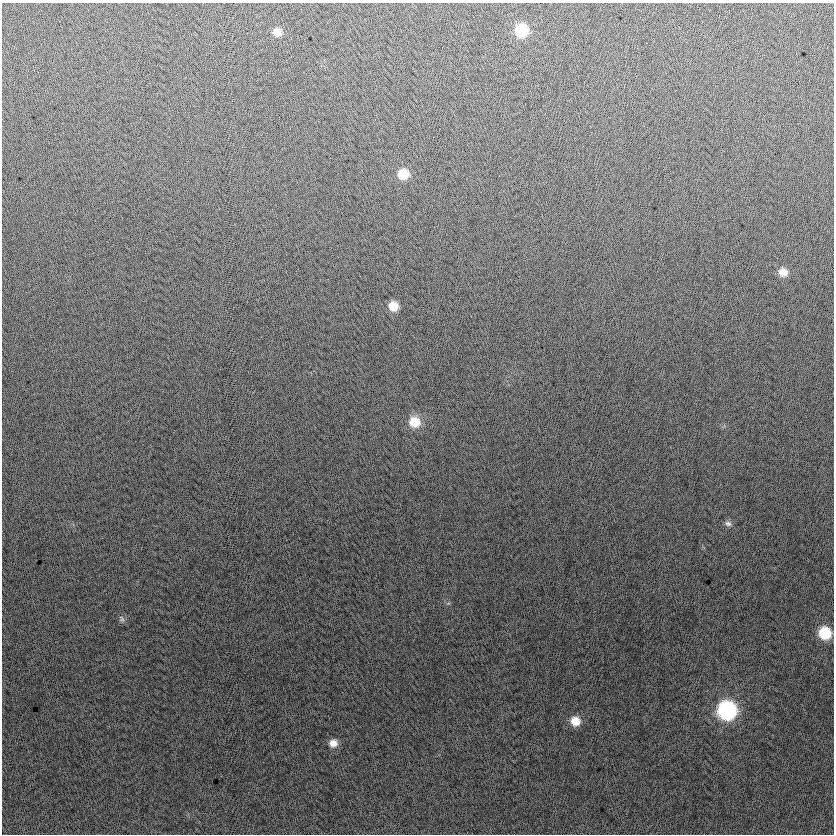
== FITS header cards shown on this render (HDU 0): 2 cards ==
NAXIS1  =                  832
NAXIS2  =                  832

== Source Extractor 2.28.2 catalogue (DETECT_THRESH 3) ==
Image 832 x 832 px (HDU 0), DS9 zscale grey, 1 PNG px = 1 image px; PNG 836 x 836 px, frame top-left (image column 1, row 832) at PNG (2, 3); no overlay
Background 2.09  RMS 13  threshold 38.4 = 3 sigma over >= 5 px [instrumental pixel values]
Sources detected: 12; all 12 listed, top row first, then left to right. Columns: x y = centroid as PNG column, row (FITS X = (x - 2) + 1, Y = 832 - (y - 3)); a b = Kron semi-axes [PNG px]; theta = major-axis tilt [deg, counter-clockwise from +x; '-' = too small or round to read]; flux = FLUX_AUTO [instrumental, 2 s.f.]
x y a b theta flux
521 30 10 10 - 39000
277 32 10 9 - 7800
403 174 10 10 - 17000
783 272 10 9 - 8400
393 306 9 9 - 12000
414 422 13 12 - 18000
728 523 9 7 -22 3100
122 619 11 7 -68 2700
825 633 10 10 - 35000
727 710 11 11 - 180000
575 721 11 10 - 13000
333 743 10 9 - 7400